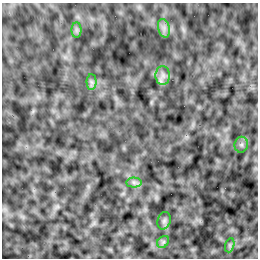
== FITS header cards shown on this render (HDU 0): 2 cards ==
NAXIS1  =                  256 /Number of positions along axis 1
NAXIS2  =                  256 /Number of positions along axis 2

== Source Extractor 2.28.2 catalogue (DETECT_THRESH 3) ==
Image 256 x 256 px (HDU 0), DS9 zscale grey, 1 PNG px = 1 image px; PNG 260 x 260 px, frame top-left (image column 1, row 256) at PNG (2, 3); each listed source drawn as its Kron ellipse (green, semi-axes under 4 px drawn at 4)
Background 1.68e-05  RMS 0.0022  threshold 0.00654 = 3 sigma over >= 5 px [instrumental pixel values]
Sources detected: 9; all 9 listed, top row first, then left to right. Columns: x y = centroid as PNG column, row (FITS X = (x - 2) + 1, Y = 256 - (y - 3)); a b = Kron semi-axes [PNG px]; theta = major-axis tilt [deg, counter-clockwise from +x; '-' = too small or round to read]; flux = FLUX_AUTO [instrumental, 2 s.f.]
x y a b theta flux
164 28 9 5 -75 0.64
76 30 8 5 -90 0.37
163 75 9 7 90 0.73
91 82 7 5 -89 0.39
241 145 8 6 81 0.47
134 182 7 5 -1 0.38
164 221 9 6 74 0.4
163 242 7 5 46 0.32
230 245 7 4 72 0.31